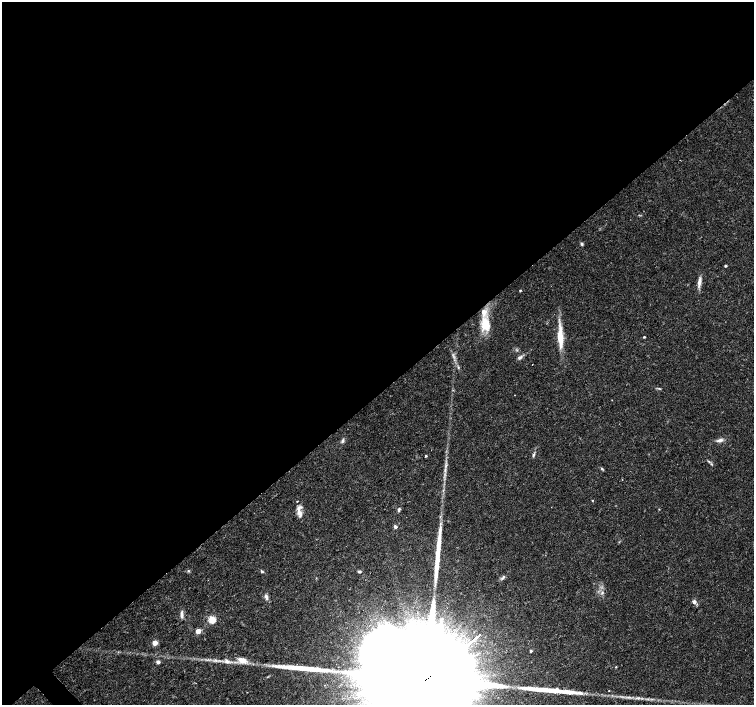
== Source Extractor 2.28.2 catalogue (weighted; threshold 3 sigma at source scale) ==
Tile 2 of 4 x 4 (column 2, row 1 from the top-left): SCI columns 1513-3015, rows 4434-5839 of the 6023 x 5990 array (HDU 1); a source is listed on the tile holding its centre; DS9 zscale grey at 2 x 2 block average (1 PNG px = mean of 2 x 2 image px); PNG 756 x 707 px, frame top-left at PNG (2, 2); no overlay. Shown black and unused: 56% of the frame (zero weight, under 3 of 4 exposures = <1% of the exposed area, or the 3 px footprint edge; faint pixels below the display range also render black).
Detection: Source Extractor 2.28.2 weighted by HDU 2 'WHT'; one run over the whole footprint, this tile lists its part. Background 0.0191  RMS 0.0019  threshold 0.00846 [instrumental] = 3 sigma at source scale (4.5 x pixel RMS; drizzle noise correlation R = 1.50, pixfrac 1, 0.0396/0.0396 arcsec/px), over >= 5 px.
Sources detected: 46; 3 long thin detections or spike segments (spike, bleed or trail) — not listed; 2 inside a brighter listed object's ellipse — not listed separately; the other 41 listed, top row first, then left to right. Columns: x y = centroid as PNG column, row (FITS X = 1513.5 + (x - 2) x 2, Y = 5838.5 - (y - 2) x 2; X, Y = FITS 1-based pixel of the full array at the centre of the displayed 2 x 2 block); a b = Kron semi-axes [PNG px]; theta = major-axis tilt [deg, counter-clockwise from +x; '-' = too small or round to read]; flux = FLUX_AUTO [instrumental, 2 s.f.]
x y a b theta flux
582 244 4 4 - 0.7
725 266 2 2 - 0.78
699 282 14 4 81 2.6
520 290 2 2 - 0.5
486 325 17 10 -78 9.6
644 337 2 2 - 0.5
560 338 31 7 -86 9
520 357 7 4 34 1.3
532 364 2 2 - 0.15
458 367 3 2 - 0.38
660 389 4 2 - 0.39
515 395 2 2 - 0.13
720 440 10 4 14 1.7
342 441 6 4 63 0.95
533 455 6 3 67 0.76
425 456 2 2 - 0.57
709 461 5 2 - 0.58
602 468 5 2 - 0.53
592 500 2 2 - 0.26
399 509 6 3 75 0.76
300 513 18 6 -70 3.3
395 527 3 3 - 1.4
188 571 3 3 - 0.51
262 571 4 3 - 0.61
359 572 4 3 - 0.7
502 578 5 3 - 0.84
602 593 5 2 - 0.6
266 597 8 4 -72 1.4
694 602 3 3 - 1.9
182 614 10 4 90 1.5
212 619 3 3 - 21
198 631 3 3 - 6.8
155 643 3 3 - 7.2
531 651 3 3 - 0.74
242 660 12 6 -18 4.3
227 661 7 5 -37 1.6
158 662 4 4 - 1.4
297 664 2 2 - 0.37
616 667 3 2 - 0.34
423 682 100 19 40 71000
609 690 3 2 - 0.2
Overlapping masked pixels (flux is a lower limit): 1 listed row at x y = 423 682
Isophote crosses this tile's border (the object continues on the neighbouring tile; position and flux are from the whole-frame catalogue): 1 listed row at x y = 423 682